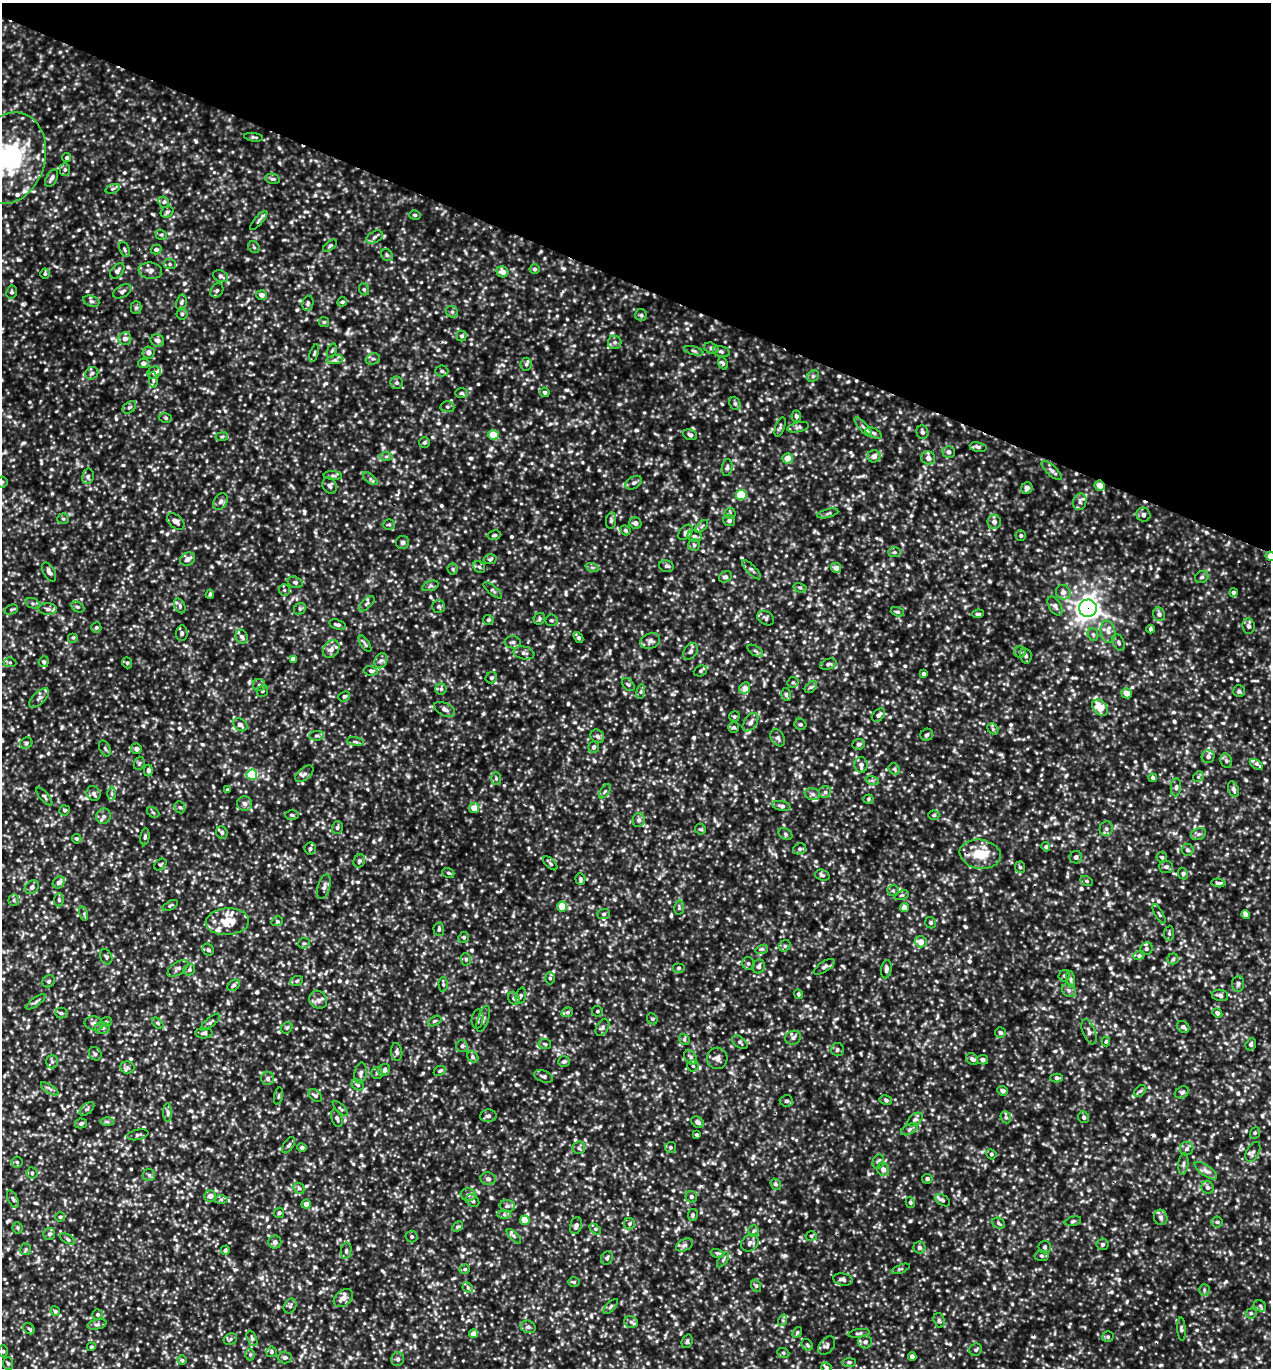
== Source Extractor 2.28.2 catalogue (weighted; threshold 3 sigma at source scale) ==
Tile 2 of 4 x 4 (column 2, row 1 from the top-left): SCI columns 1564-2832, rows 4127-5492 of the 5508 x 5497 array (HDU 1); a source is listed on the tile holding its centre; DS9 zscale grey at full resolution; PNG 1273 x 1370 px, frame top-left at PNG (2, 3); each listed source drawn as its Kron ellipse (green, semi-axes under 4 px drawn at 4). Shown black and unused: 21% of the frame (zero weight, under 3 of 5 exposures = <1% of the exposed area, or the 3 px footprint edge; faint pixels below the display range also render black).
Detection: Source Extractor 2.28.2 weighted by HDU 2 'WHT'; one run over the whole footprint, this tile lists its part. Background 0.188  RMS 0.043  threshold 0.193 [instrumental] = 3 sigma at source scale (4.5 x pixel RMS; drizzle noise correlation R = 1.50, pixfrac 1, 0.05/0.05 arcsec/px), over >= 5 px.
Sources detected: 1176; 3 cosmic-ray / hot-pixel residue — neither listed nor drawn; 22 inside a brighter listed object's ellipse — not listed separately; of the other 1151, all 500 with FLUX_AUTO >= 7.32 (the completeness limit of this list) listed and drawn (651 fainter detections not listed), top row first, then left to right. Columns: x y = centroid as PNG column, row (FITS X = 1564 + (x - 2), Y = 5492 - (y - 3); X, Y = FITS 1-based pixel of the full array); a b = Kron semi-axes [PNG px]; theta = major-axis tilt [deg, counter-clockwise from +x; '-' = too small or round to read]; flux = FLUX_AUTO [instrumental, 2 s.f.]
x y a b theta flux
253 137 9 4 -8 8.1
10 158 46 35 74 520
67 158 4 4 - 8
65 170 6 5 - 9.6
52 178 9 5 62 14
273 179 7 5 -12 8.6
113 189 7 4 20 8.2
164 202 6 5 - 8.4
167 212 6 5 - 9.1
415 215 6 4 -14 8.2
259 220 12 4 48 10
161 235 6 5 - 7.8
375 237 9 5 28 13
330 246 8 4 37 7.3
254 247 6 5 - 7.8
125 249 8 5 -67 7.5
156 249 5 5 - 12
387 255 6 5 - 7.9
170 264 6 5 - 8.1
535 269 5 5 - 9.2
117 271 9 5 50 16
150 271 12 8 -7 21
503 272 6 5 - 28
45 274 5 4 - 7.5
221 276 8 5 -22 12
364 289 6 5 - 7.6
217 290 7 6 - 11
122 291 10 6 28 13
12 292 6 5 - 8.7
262 295 5 5 - 19
91 301 8 5 -18 10
181 302 8 5 80 11
342 302 5 4 - 8.1
308 303 8 5 76 9.1
136 308 6 5 - 8.8
452 312 6 5 - 9.9
182 314 5 5 - 8.8
641 315 6 6 - 9
324 322 5 5 - 7.3
462 336 5 5 - 9.2
125 339 6 6 - 23
157 340 7 6 - 19
615 342 7 7 - 12
711 348 7 5 -17 11
332 351 7 4 69 8.2
694 351 10 4 -16 9.4
721 351 9 5 -15 10
149 353 6 6 - 21
314 353 9 4 73 7.8
373 359 7 5 18 11
335 360 8 4 8 12
143 363 5 5 - 19
723 363 6 4 -69 11
526 364 6 5 - 9.5
442 371 6 5 - 8.9
92 373 7 6 - 12
154 373 7 6 - 21
813 376 6 5 - 8.8
153 380 8 4 -87 9.3
397 383 6 6 - 11
545 392 5 4 - 11
462 393 6 5 - 7.7
735 403 7 5 -69 9
129 407 7 5 38 8.8
447 407 7 5 -2 9
796 416 5 5 - 10
166 418 6 5 - 7.3
780 427 10 4 71 9.1
798 427 11 5 13 11
863 427 12 3 -49 12
922 432 7 6 - 15
874 433 9 4 -26 12
493 435 5 5 - 72
690 435 7 5 -22 12
222 437 6 4 7 7.5
424 443 5 5 - 8.8
978 447 8 5 -11 11
949 452 6 6 - 17
874 456 6 6 - 26
386 457 6 4 0 8.3
788 458 5 5 - 46
928 458 7 6 - 26
727 468 8 5 83 10
1052 470 13 5 -43 15
88 476 8 6 76 11
333 476 9 4 -4 8.2
370 479 9 4 -38 10
2 482 5 5 - 7.5
634 483 9 6 30 13
330 486 8 7 - 12
1100 486 5 5 - 35
1027 488 6 5 - 20
741 495 5 5 - 180
221 501 9 6 56 15
1080 502 8 6 71 16
730 513 5 5 - 8.3
828 513 11 3 15 7.7
1143 515 7 6 - 13
63 519 5 5 - 7.4
729 520 6 5 - 14
176 521 10 6 -41 18
611 521 8 5 82 9
994 522 7 6 - 20
635 523 6 5 - 17
389 525 6 5 - 7.9
702 526 8 4 45 8
625 530 5 4 - 9.2
686 532 9 6 48 13
494 535 7 4 11 7.9
695 536 7 6 - 13
1021 536 5 5 - 7.5
403 542 6 6 - 12
694 545 6 5 - 8.3
894 552 6 5 - 9
1270 556 5 4 - 39
188 559 8 6 26 26
490 559 6 5 - 7.8
666 566 7 5 -14 9.8
479 567 6 5 - 7.9
592 567 7 4 -19 7.4
836 568 5 5 - 23
453 569 5 5 - 8.5
751 570 12 4 -46 11
49 572 10 5 -60 15
725 577 7 5 27 9.6
1202 577 7 6 - 11
295 582 8 5 -18 9.2
430 586 8 5 18 9.2
800 588 6 4 -16 7.4
284 590 6 5 - 8
493 590 11 4 -40 10
1063 592 7 7 - 23
1234 593 4 4 - 13
210 594 4 3 - 7.8
33 603 7 5 -20 9.3
367 604 10 5 45 10
180 606 8 5 -62 11
438 606 6 6 - 8.4
1055 606 10 6 -59 17
78 607 7 5 -27 7.9
1088 608 9 8 - 2900
48 609 9 6 -2 15
300 609 6 5 - 8.2
11 610 7 5 16 7.6
897 612 7 4 -17 8.5
978 614 6 3 8 8
1159 614 7 5 -79 12
766 618 9 6 -33 11
539 619 6 5 - 8.7
488 620 5 5 - 10
551 620 6 6 - 8.4
338 625 8 5 -16 13
1248 626 8 6 -83 15
96 627 5 5 - 8.2
1151 629 4 3 - 8.4
1108 632 11 7 -79 26
182 633 8 6 83 11
1093 634 6 5 - 8.6
242 637 7 6 - 15
578 637 6 3 -50 11
73 638 5 5 - 7.5
650 641 10 7 20 16
513 642 8 6 -5 12
1119 642 9 5 -63 12
365 644 9 3 -57 7.6
331 649 9 7 51 22
691 651 9 6 57 14
755 651 9 4 -33 10
1020 652 5 5 - 9.1
524 653 10 6 -12 16
1026 656 8 5 -77 10
293 659 4 4 - 25
381 661 8 6 65 13
10 662 6 4 -7 7.7
44 662 5 5 - 11
127 663 6 4 -69 7.3
828 664 8 5 20 9.8
371 671 7 4 -11 9.4
700 671 7 5 21 8.5
923 674 4 4 - 11
491 678 6 5 - 8.2
793 682 6 5 - 8.1
259 685 6 6 - 12
628 685 7 5 -48 9
811 687 7 4 43 8.1
745 688 6 5 - 29
441 689 5 5 - 9.4
263 691 6 5 - 7.4
1239 691 6 6 - 8.3
641 692 7 4 82 7.8
1127 693 5 5 - 36
786 694 6 5 - 8.9
344 696 6 5 - 10
39 698 12 6 44 15
1100 708 9 6 -47 75
444 709 11 6 -25 18
878 715 8 5 45 17
734 717 5 5 - 7.7
751 722 10 6 56 18
800 724 6 5 - 9.5
240 725 8 6 -37 17
734 727 5 5 - 8.5
993 729 6 4 -48 8.1
927 735 6 6 - 10
316 736 7 5 6 9.7
597 736 7 6 - 14
778 738 9 6 -59 13
355 742 8 4 -9 7.8
26 743 6 5 - 9.7
859 744 6 5 - 12
594 747 6 5 - 13
105 748 8 5 -63 9.2
136 749 5 5 - 15
1208 757 6 6 - 16
1226 761 7 5 -69 10
139 763 7 5 69 8.7
1256 764 7 4 -33 11
861 765 8 6 -88 18
894 769 6 5 - 7.9
148 771 6 4 90 13
304 774 11 6 40 14
252 775 5 5 - 260
1198 777 6 4 46 7.4
1153 778 4 4 - 8.8
496 779 6 5 - 8.2
872 780 7 4 -19 8
1176 787 9 5 85 12
1234 789 8 5 -69 12
227 790 4 3 - 7.5
605 791 8 4 55 7.3
825 792 6 6 - 12
94 793 7 6 - 14
112 794 7 4 -89 8.8
812 794 8 6 -16 12
44 796 11 4 -50 9.9
868 799 5 4 - 7.4
245 803 7 7 - 16
782 806 9 5 -10 11
180 807 6 5 - 8.9
474 808 5 5 - 50
65 810 5 5 - 8.2
153 812 7 4 -30 7.4
292 815 7 5 -2 7.4
934 815 5 4 - 7.4
104 816 8 7 - 16
639 820 7 6 - 13
337 827 6 5 - 10
700 829 5 5 - 7.7
1106 829 7 6 - 14
222 833 6 5 - 11
785 834 7 5 -28 10
1198 834 8 6 21 12
145 837 8 4 84 9.4
77 839 5 4 - 7.5
1046 847 5 4 - 8.9
310 849 6 6 - 12
800 849 7 5 21 9.9
1187 850 6 6 - 12
980 854 21 14 -9 110
1076 857 6 6 - 14
1162 857 5 5 - 7.7
359 861 7 5 65 9.7
550 863 9 4 -45 8
160 865 7 5 41 7.6
1020 867 6 5 - 8.6
1166 867 7 6 - 12
448 873 6 5 - 8.3
1183 873 6 5 - 10
822 875 7 5 -19 10
580 879 6 5 - 9.4
1087 881 6 4 -27 7.4
59 882 6 5 - 20
1218 883 7 4 -6 8.7
32 887 7 6 - 15
324 887 13 6 74 17
893 891 6 5 - 7.6
901 895 8 4 18 7.9
14 900 6 5 - 8.3
59 900 6 4 86 7.3
170 906 8 4 28 7.8
562 906 5 5 - 64
679 908 7 5 81 8.4
904 908 4 4 - 28
84 914 7 4 -74 7.7
604 914 6 5 - 8.6
1159 914 11 2 -61 7.5
1246 915 5 4 - 30
277 921 6 4 19 8.4
227 922 22 13 3 89
931 923 6 5 - 8.6
439 929 7 5 -87 11
1169 933 7 5 84 8.4
464 937 5 5 - 8.2
921 942 6 5 - 45
304 943 6 5 - 8.4
785 946 6 5 - 8.1
762 949 6 4 16 7.8
1146 949 6 6 - 10
208 950 6 5 - 9.8
1139 955 6 3 20 7.3
106 957 8 5 -65 9.5
466 959 6 5 - 9.1
1173 959 5 5 - 8
748 964 6 6 - 10
759 966 7 6 - 14
824 967 12 5 33 13
679 968 6 5 - 8.6
178 969 12 6 34 16
886 969 9 5 81 15
189 970 6 5 - 10
1064 976 6 5 - 10
550 978 6 5 - 9.2
1071 979 8 3 -77 9.2
49 981 6 5 - 9.4
297 981 6 5 - 7.6
443 984 7 4 -87 7.7
1238 984 8 6 84 11
234 985 7 5 39 9.6
1069 990 7 6 - 13
798 994 5 4 - 8.4
1220 995 8 5 -10 14
521 996 8 5 73 8.1
514 998 6 5 - 9.7
318 1000 9 8 - 21
36 1002 12 4 35 12
597 1011 6 5 - 7.9
567 1012 6 4 21 7.6
61 1013 6 5 - 10
1217 1013 5 4 - 14
478 1019 9 5 81 13
483 1019 13 5 71 14
652 1019 6 5 - 7.5
434 1021 7 4 27 8
106 1022 6 5 - 7.9
210 1022 12 4 40 11
94 1023 9 7 -12 17
158 1023 7 4 -46 7.3
602 1027 9 6 60 12
1183 1027 7 5 -36 16
102 1028 7 6 - 12
287 1028 6 5 - 7.6
1089 1032 13 6 -69 19
204 1033 8 5 1 12
1000 1033 5 5 - 8.8
793 1038 8 7 - 16
684 1039 6 4 -48 7.4
1106 1041 5 4 - 8
740 1042 9 5 -38 10
545 1044 6 5 - 7.5
1251 1044 6 5 - 9.5
462 1046 6 6 - 12
837 1049 6 6 - 9.6
397 1052 9 5 -84 11
95 1054 7 6 - 12
473 1057 6 5 - 9.1
691 1057 8 5 -53 11
717 1058 11 10 - 22
972 1059 6 5 - 14
983 1060 5 4 - 13
564 1061 6 5 - 11
52 1062 7 6 - 10
693 1066 6 5 - 9.9
127 1067 7 6 - 11
384 1070 6 6 - 18
440 1071 6 4 24 7.5
361 1073 11 6 83 14
377 1073 6 6 - 9.1
543 1076 10 6 -20 11
268 1078 7 6 - 14
1057 1078 6 4 -1 8.5
358 1085 6 5 - 9.5
50 1089 10 4 -33 12
1003 1091 5 4 - 17
1140 1091 7 4 43 8.2
1182 1092 7 5 29 10
278 1096 9 3 79 7.4
315 1096 7 5 -39 12
886 1100 6 4 -12 9.6
786 1101 7 5 -6 12
87 1109 9 5 41 9.7
340 1109 10 3 -45 7.4
168 1112 9 4 -89 12
488 1116 8 6 3 15
1006 1117 6 5 - 9
1084 1117 6 5 - 10
337 1118 9 5 -68 11
915 1119 8 5 37 11
107 1122 7 4 -1 8
698 1122 7 5 -33 15
81 1123 6 5 - 8.7
910 1129 9 5 27 10
1255 1133 6 5 - 7.8
138 1135 11 5 12 11
697 1135 3 3 - 9
289 1145 9 5 57 9.5
302 1147 5 4 - 10
670 1147 5 5 - 7.8
579 1148 6 6 - 9.9
1187 1149 7 6 - 12
1253 1152 11 6 63 15
991 1154 5 5 - 8.3
17 1162 5 5 - 8.6
878 1162 7 5 68 10
1183 1164 11 5 84 12
883 1169 6 6 - 21
1206 1171 13 5 -36 19
32 1173 6 5 - 9.6
149 1175 6 6 - 9.4
488 1179 7 6 - 15
927 1179 5 5 - 10
776 1184 6 5 - 7.7
1207 1187 7 6 - 13
299 1188 6 5 - 8.1
468 1195 7 6 - 19
210 1196 6 6 - 28
691 1197 6 5 - 11
13 1199 9 4 -65 9.8
221 1199 6 4 0 7.7
942 1200 8 5 -32 11
473 1201 7 5 -41 12
910 1202 5 4 - 7.5
306 1204 4 4 - 35
507 1206 7 6 - 12
279 1213 5 5 - 8.2
504 1215 7 4 -1 9.8
693 1215 6 5 - 8
60 1217 5 4 - 8.1
1161 1217 8 6 -73 13
525 1220 5 4 - 94
1073 1221 8 4 14 7.4
1217 1222 6 5 - 8.1
999 1223 7 5 -24 8.8
629 1224 5 5 - 9.1
576 1226 8 6 74 17
457 1227 6 4 45 7.9
18 1228 5 5 - 7.5
595 1229 6 4 -45 8.6
753 1231 6 5 - 8
49 1234 6 5 - 11
412 1236 6 6 - 8.7
514 1236 9 3 -46 9.3
811 1236 5 5 - 7.4
68 1239 8 4 -29 8.9
275 1242 6 6 - 16
750 1243 9 8 - 19
1103 1244 6 6 - 9.8
684 1245 9 5 26 14
1045 1247 6 6 - 8.2
919 1248 6 6 - 14
26 1249 6 5 - 8
225 1250 4 4 - 9.6
346 1251 8 5 80 10
717 1253 7 4 -17 7.8
1041 1256 7 5 -4 8.6
607 1258 7 5 64 12
723 1260 8 4 55 8.1
465 1269 5 5 - 7.7
901 1269 9 3 21 7.4
843 1279 10 6 -10 16
574 1282 6 5 - 7.3
756 1286 6 5 - 8.9
468 1288 6 4 -45 8.5
1204 1290 6 5 - 7.9
343 1298 11 7 39 36
290 1306 8 6 62 11
611 1306 9 4 46 8.8
1260 1306 6 5 - 8.4
55 1311 5 4 - 8.2
1251 1313 5 5 - 8.6
97 1314 5 5 - 10
783 1320 6 4 73 8
939 1320 7 5 -73 8.9
631 1322 7 5 -15 11
97 1324 10 5 10 13
528 1327 8 6 -16 13
29 1329 6 5 - 8
1181 1329 11 3 -86 8.6
797 1332 6 4 53 7.3
859 1333 11 4 8 9.9
474 1334 4 4 - 39
1108 1337 6 5 - 8.2
252 1338 8 4 -65 10
230 1339 7 5 24 8.6
687 1341 7 5 69 7.5
865 1342 7 6 - 16
807 1345 6 5 - 7.5
827 1346 10 7 51 14
91 1347 5 4 - 7.8
976 1350 6 6 - 9.5
3 1351 6 5 - 8.2
271 1352 5 5 - 8.6
783 1353 6 5 - 8.2
250 1355 6 5 - 7.5
912 1356 4 4 - 23
285 1358 7 6 - 13
398 1359 7 6 - 12
182 1360 5 4 - 7.7
849 1362 7 3 0 7.4
8 1363 6 5 - 9.5
826 1367 5 4 - 7.6
Overlapping masked pixels (flux is a lower limit): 4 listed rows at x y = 1100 486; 1270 556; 1088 608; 980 854
Isophote crosses this tile's border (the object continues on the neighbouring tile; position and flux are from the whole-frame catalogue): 4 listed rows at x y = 10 158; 2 482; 1270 556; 826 1367
Unlisted compact peaks at least as high as the median listed source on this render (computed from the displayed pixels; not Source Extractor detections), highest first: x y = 87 291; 52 493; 785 1255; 1223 723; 1153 1135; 1127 1301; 1141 1347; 1235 1356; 1226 1281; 1035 875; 1258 1358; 552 646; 1038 550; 1128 893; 12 729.